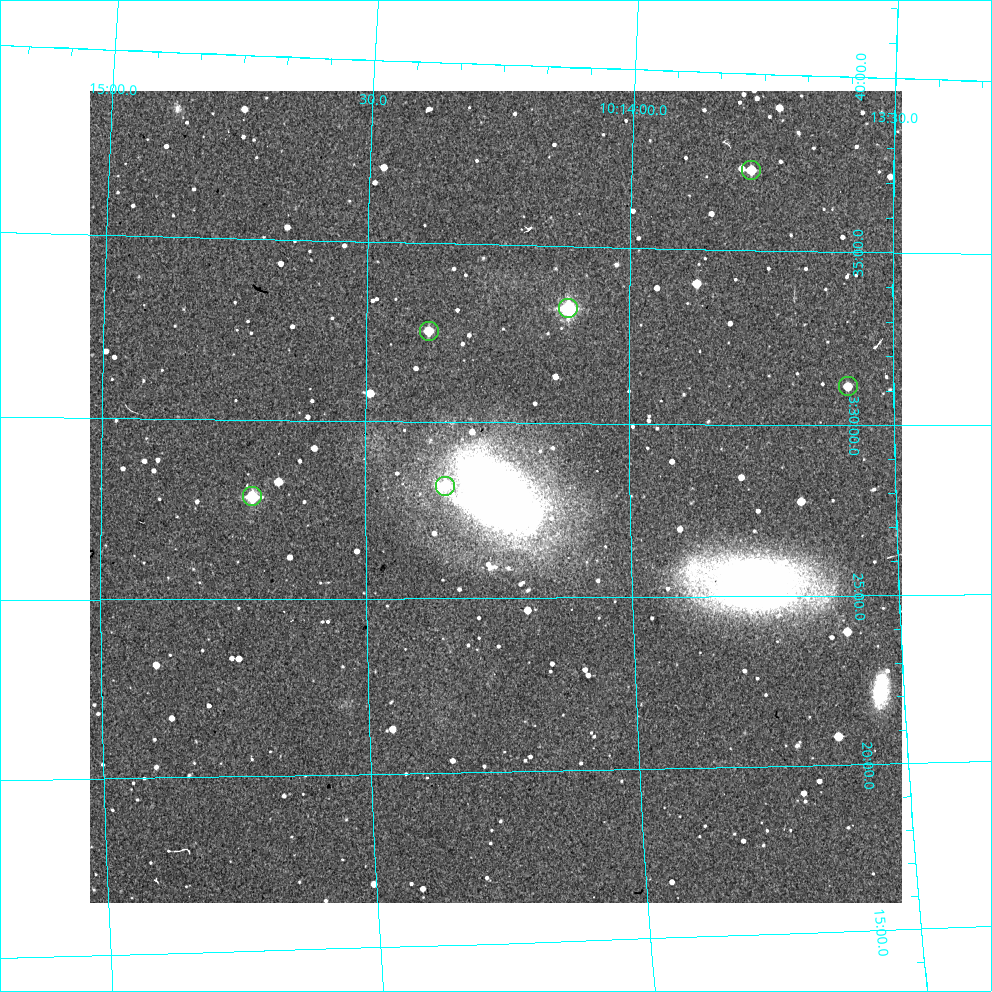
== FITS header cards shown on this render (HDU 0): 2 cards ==
NAXIS1  =                  812 /Length X axis
NAXIS2  =                  812 /Length Y axis

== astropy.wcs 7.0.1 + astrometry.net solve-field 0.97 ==
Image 812 x 812 px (HDU 0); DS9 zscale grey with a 90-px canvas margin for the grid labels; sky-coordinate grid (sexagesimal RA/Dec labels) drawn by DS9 from the SOLVED WCS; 6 Tycho-2 reference stars matched to detected sources circled (green)
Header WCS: RA---TAN/DEC--TAN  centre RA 10:14:15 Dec +03:28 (153.56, +3.47 deg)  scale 1.7 arcsec/px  FOV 23.0' x 23.0'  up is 0 deg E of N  parity normal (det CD < 0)
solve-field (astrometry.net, Tycho-2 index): VERIFIED the header's WCS against the Tycho-2 star catalogue (6 matches, 0 conflicts) and refined it, rather than solving blind
Solved WCS: RA---TAN-SIP/DEC--TAN-SIP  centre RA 10:14:15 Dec +03:28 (153.56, +3.47 deg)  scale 1.69 arcsec/px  FOV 22.9' x 23.1'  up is -1 deg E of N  parity normal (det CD < 0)
The solver's refit moves the header's centre by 2.8 arcsec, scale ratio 0.9964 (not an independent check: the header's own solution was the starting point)
Tycho-2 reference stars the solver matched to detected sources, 6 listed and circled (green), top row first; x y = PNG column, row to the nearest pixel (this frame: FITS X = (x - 90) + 1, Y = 812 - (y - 91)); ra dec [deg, ICRS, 3 dp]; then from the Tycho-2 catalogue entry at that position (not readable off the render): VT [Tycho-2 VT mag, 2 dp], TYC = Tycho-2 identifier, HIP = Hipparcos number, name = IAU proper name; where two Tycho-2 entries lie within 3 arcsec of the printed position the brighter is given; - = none
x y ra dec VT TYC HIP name
751 170 153.443 +3.621 11.63 248-801-1 - -
568 308 153.529 +3.555 10.01 248-1199-1 - -
429 331 153.595 +3.543 11.76 248-1263-1 - -
848 386 153.397 +3.519 11.73 248-619-1 - -
445 486 153.587 +3.470 11.35 248-777-1 - -
252 496 153.678 +3.465 10.72 248-293-1 - -